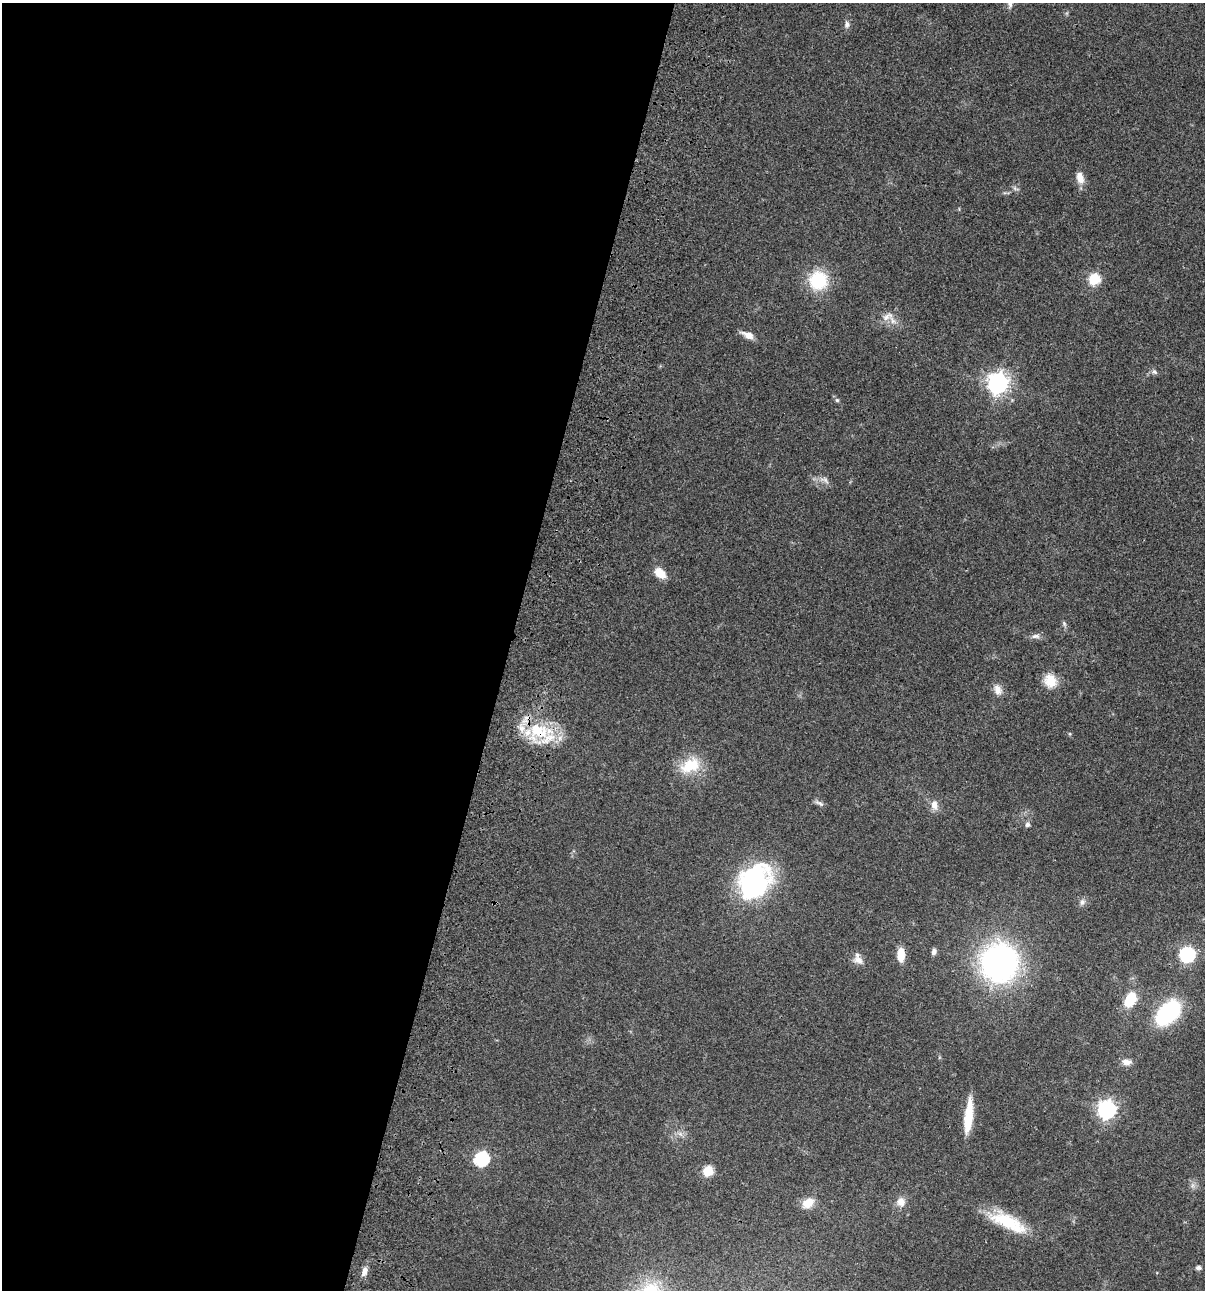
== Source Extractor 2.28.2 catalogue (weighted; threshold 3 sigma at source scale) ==
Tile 5 of 4 x 4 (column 1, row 2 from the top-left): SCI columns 235-1437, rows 2698-3985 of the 5406 x 5391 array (HDU 1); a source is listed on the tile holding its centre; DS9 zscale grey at full resolution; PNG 1207 x 1292 px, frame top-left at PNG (2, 3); no overlay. Shown black and unused: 42% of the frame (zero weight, under 3 of 4 exposures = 9% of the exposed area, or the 3 px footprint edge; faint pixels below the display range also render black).
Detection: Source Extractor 2.28.2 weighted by HDU 2 'WHT'; one run over the whole footprint, this tile lists its part. Background 0.0472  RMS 0.0053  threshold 0.0239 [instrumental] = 3 sigma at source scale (4.5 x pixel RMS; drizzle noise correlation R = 1.50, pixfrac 1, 0.05/0.05 arcsec/px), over >= 5 px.
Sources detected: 45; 2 inside a brighter object's white glare — not listed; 2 inside a brighter listed object's ellipse — not listed separately; the other 41 listed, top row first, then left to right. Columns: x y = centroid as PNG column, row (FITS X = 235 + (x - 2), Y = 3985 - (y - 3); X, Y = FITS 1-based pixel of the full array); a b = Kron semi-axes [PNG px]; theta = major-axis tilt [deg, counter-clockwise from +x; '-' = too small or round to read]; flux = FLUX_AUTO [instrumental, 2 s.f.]
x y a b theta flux
1010 5 10 6 84 1.5
847 24 11 6 90 1.9
1080 178 14 8 -73 5
1015 189 10 3 -21 0.9
1094 279 6 6 - 36
818 280 19 19 - 25
887 316 18 9 24 4.7
748 335 13 7 -23 4.5
1154 372 8 6 -36 1.3
998 383 8 8 - 310
837 400 5 5 - 0.8
825 480 14 7 -33 2.5
660 573 13 9 -43 7.4
1064 623 7 5 -79 0.99
1035 636 12 6 4 2.1
1050 681 16 14 -68 9
998 690 14 10 -63 3.9
539 731 34 22 -24 27
690 765 29 18 27 16
819 803 14 5 -28 1.6
934 805 14 9 -86 3.8
1027 824 6 5 - 1.5
751 884 39 26 43 58
1082 902 9 7 59 1.8
934 952 8 6 75 1.8
1187 954 7 7 - 95
901 955 15 8 -90 7.5
859 960 13 9 -22 3.6
999 962 29 27 85 160
1130 1000 14 10 62 14
1168 1013 22 14 45 57
1127 1062 13 8 -7 3
1107 1110 7 7 - 220
968 1116 39 8 84 15
482 1159 7 7 - 84
708 1171 6 5 - 26
901 1202 12 11 - 4.2
808 1203 16 11 31 6.4
1008 1222 47 16 -26 25
1199 1267 6 5 - 1.4
364 1272 12 6 72 3.1
Overlapping masked pixels (flux is a lower limit): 1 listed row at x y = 539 731